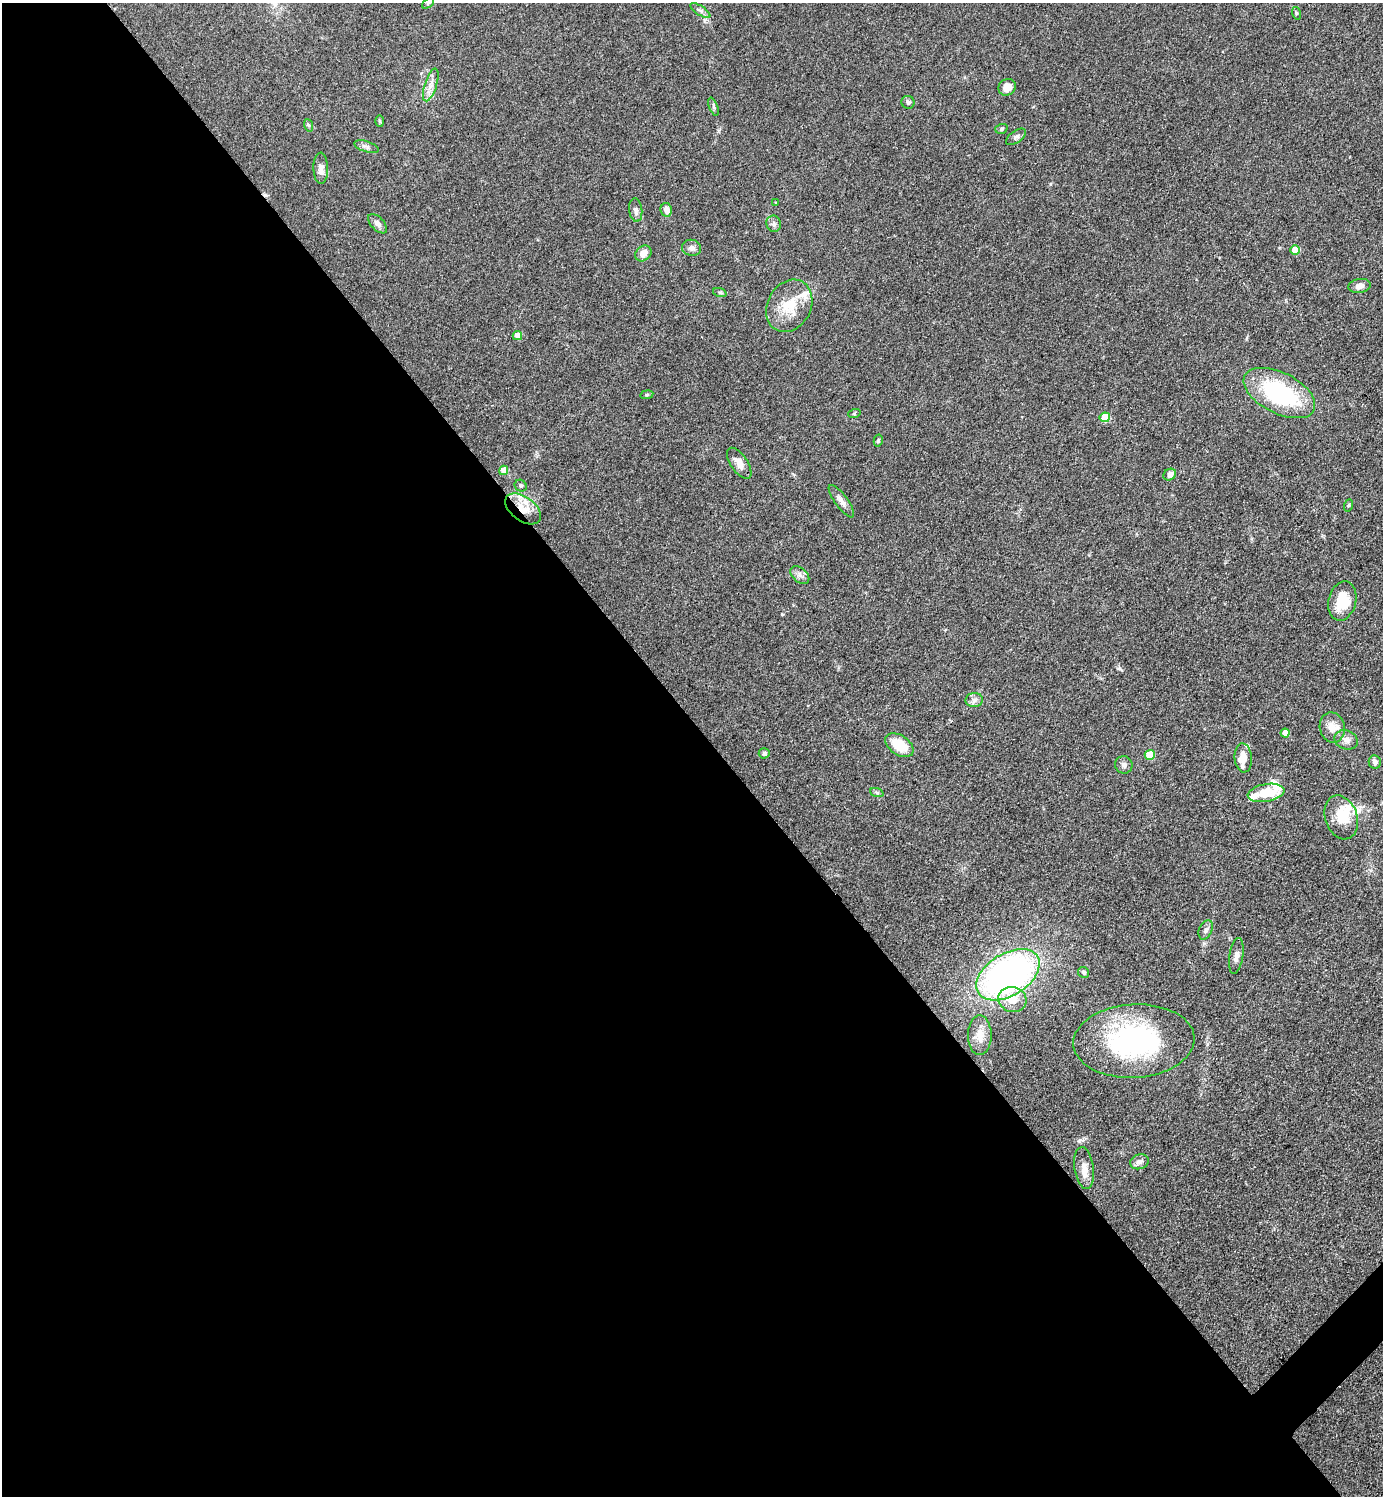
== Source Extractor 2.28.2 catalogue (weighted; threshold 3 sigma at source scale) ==
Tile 9 of 4 x 4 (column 1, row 3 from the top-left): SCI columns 300-1680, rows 1497-2990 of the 5980 x 5982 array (HDU 1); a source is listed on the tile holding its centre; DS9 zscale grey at full resolution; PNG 1385 x 1498 px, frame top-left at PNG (2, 3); each listed source drawn as its Kron ellipse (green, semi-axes under 4 px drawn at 4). Shown black and unused: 52% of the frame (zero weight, under 3 of 4 exposures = <1% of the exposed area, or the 3 px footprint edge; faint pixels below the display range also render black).
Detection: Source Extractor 2.28.2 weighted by HDU 2 'WHT'; one run over the whole footprint, this tile lists its part. Background 0.0863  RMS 0.0063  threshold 0.0286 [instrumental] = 3 sigma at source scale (4.5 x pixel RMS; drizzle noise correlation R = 1.50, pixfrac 1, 0.05/0.05 arcsec/px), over >= 5 px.
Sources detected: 69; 1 inside a brighter object's white glare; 1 cosmic-ray / hot-pixel residue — neither listed nor drawn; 6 inside a brighter listed object's ellipse — not listed separately; the other 61 listed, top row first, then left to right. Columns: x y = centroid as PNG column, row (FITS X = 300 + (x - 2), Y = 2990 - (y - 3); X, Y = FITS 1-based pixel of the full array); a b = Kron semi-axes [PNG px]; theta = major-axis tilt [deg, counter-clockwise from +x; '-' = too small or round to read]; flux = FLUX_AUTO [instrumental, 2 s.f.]
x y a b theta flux
428 3 7 3 37 0.77
700 11 11 4 -33 2
1296 13 6 4 -73 0.74
431 85 17 6 72 4.5
1007 87 9 8 - 5.4
908 102 6 6 - 1.9
713 107 9 3 -69 0.99
380 121 6 4 -88 0.71
308 125 6 4 -70 0.87
1001 129 6 4 18 1
1016 137 11 6 35 1.7
366 147 12 5 -17 2.1
321 168 15 7 -89 3.7
776 203 3 3 - 0.55
636 210 12 6 -83 2.3
666 210 7 5 -79 4
377 224 12 6 -46 2.6
774 224 8 7 - 1.9
692 248 10 8 -16 2.6
1295 250 5 4 - 13
643 253 9 7 42 5.3
1359 286 11 7 9 3.3
720 293 7 4 -19 1
789 306 27 21 61 19
517 336 4 4 - 9.2
1279 393 39 20 -27 69
647 395 6 3 9 0.73
854 414 6 4 19 0.76
1105 417 5 5 - 20
878 441 6 4 77 0.84
739 463 18 8 -55 6.4
503 470 5 4 - 8.4
1170 475 7 5 33 4.4
521 486 6 5 - 1.2
841 501 19 6 -54 3.8
1349 505 6 4 70 0.82
523 509 20 12 -36 11
800 575 11 7 -39 2.7
1342 601 20 13 76 18
974 700 9 7 2 2.4
1332 727 15 12 -78 6.5
1285 733 4 4 - 8.1
1346 740 12 9 -21 3.7
899 745 16 9 -34 16
764 753 5 5 - 1.6
1150 755 5 5 - 21
1243 758 14 8 -84 6.2
1375 762 7 6 - 2.6
1124 765 9 8 - 2.5
877 793 7 4 -20 1.1
1266 793 18 9 10 17
1341 817 22 16 -71 15
1206 930 10 6 68 2.2
1236 956 18 7 81 3.2
1084 972 6 5 - 1.2
1008 975 35 21 32 240
1012 999 14 12 -16 10
980 1035 20 12 90 7.2
1134 1041 61 36 3 110
1139 1162 9 7 20 2.9
1084 1168 21 9 -82 6.5
Overlapping masked pixels (flux is a lower limit): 1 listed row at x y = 523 509
Isophote crosses this tile's border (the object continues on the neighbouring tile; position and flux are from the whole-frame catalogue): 1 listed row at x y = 428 3
Unlisted compact peaks at least as high as the median listed source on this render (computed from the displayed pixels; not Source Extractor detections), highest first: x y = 1079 1141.